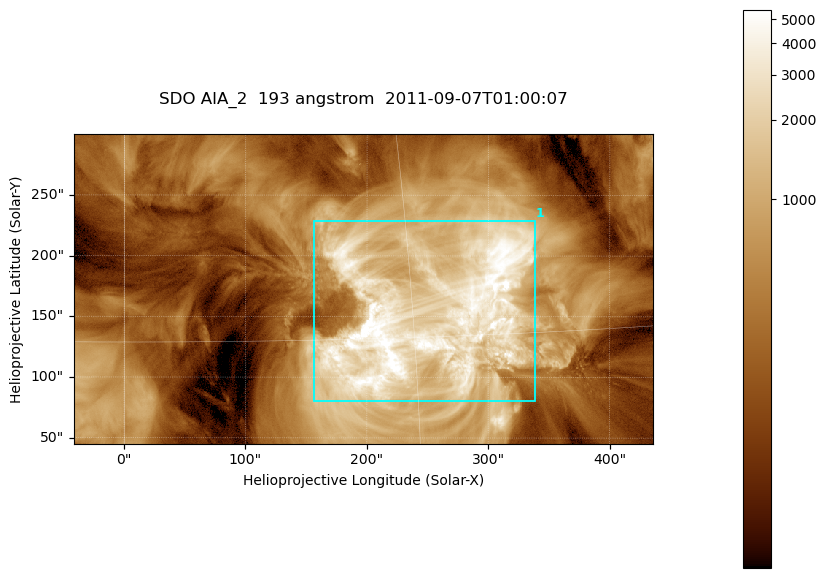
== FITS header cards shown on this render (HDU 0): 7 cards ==
TELESCOP= 'SDO     '           /
INSTRUME= 'AIA_2   '           /
WAVELNTH=                  193 /
WAVEUNIT= 'angstrom'           /
DATE-OBS= '2011-09-07T01:00:07.84' /
CTYPE1  = 'HPLN-TAN'           /
CTYPE2  = 'HPLT-TAN'           /

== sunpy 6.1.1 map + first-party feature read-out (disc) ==
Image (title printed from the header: SDO AIA_2  193 angstrom  2011-09-07T01:00:07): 794 x 424 px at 0.601 arcsec/px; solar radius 952 arcsec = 1585 px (partial field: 4.3% of the solar disc is inside the frame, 100% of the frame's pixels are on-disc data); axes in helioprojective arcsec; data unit not stated in the header (colour bar unlabelled)
Pointing: header CRPIX1/2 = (2043.76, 2047.55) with CRVAL1/2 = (0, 0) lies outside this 794 x 424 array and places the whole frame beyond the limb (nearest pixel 1.29 R_sun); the SolarSoft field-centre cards XCEN/YCEN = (196.9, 172.7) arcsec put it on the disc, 1741 arcsec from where CRPIX/CRVAL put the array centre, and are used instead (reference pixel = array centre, CRVAL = XCEN/YCEN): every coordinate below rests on XCEN/YCEN
Orientation: roll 0.0564 deg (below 1 deg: not rotated)
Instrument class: DISC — disc imager (sunpy class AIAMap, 193 A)
Bright regions (active regions / flare kernels): reference = the on-disc median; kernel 7 px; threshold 5 sigma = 1625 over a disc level ~402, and >= 1.15x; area >= 336 px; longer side >= 5 px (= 3 arcsec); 1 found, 1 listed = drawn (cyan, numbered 1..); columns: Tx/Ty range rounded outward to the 2 arcsec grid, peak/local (2 s.f.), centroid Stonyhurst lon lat
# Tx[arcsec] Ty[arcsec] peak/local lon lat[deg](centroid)
1 156..338 80..230 17 +16 +16